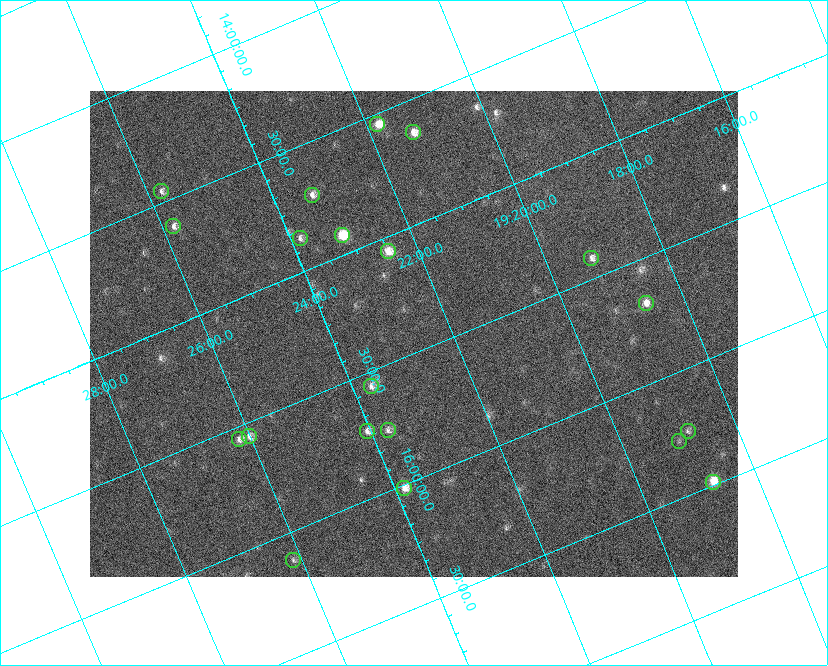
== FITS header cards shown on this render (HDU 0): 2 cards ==
NAXIS1  =                  648 / length of data axis 1
NAXIS2  =                  486 / length of data axis 2

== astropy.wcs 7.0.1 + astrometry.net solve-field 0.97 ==
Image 648 x 486 px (HDU 0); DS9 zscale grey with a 90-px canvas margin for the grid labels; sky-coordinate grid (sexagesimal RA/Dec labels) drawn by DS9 from the SOLVED WCS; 20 Tycho-2 reference stars matched to detected sources circled (green)
Header WCS: none
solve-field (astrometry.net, Tycho-2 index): SOLVED blind (the file carries no WCS)
Solved WCS: RA---TAN-SIP/DEC--TAN-SIP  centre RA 19:22:38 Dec +15:25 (290.66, +15.42 deg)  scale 15.3 arcsec/px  FOV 165.1' x 123.7'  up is -157 deg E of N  parity flipped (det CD > 0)
(file carries no celestial WCS; the grid is the blind solution)
Tycho-2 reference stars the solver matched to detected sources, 20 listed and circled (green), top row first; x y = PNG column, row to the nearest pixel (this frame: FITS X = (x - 90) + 1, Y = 486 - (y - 91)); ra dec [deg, ICRS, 3 dp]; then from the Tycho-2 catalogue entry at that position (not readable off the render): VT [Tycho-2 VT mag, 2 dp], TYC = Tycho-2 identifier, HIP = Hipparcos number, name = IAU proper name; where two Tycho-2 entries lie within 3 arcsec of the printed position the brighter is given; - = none
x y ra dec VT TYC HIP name
377 124 290.452 +14.543 7.44 1054-679-1 - -
413 132 290.323 +14.634 7.66 1054-951-1 95132 -
161 191 291.441 +14.452 8.37 1067-789-1 - -
312 195 290.838 +14.713 8.21 1054-205-1 95303 -
173 226 291.451 +14.609 8.24 1067-445-1 95522 -
342 235 290.784 +14.921 6.67 1054-223-1 95287 -
300 238 290.960 +14.864 8.44 1054-411-1 - -
388 251 290.625 +15.059 7.77 1600-2349-1 - -
591 258 289.809 +15.416 8.37 1599-3313-1 94944 -
646 303 289.664 +15.681 7.94 1599-1947-1 94894 -
371 386 290.922 +15.560 8.69 1600-1874-1 - -
388 430 290.929 +15.760 8.70 1600-822-1 95334 -
367 431 291.017 +15.730 8.16 1600-168-1 - -
688 431 289.708 +16.250 8.60 1599-1761-1 - -
249 436 291.504 +15.557 8.17 1600-1630-1 95542 -
239 439 291.551 +15.552 8.28 1600-1749-1 95559 -
679 441 289.759 +16.274 9.33 1599-1589-1 - -
713 482 289.688 +16.488 7.07 1599-570-1 94905 -
404 488 290.960 +16.014 7.62 1600-1088-1 95346 -
293 560 291.536 +16.114 8.78 1600-1331-1 - -